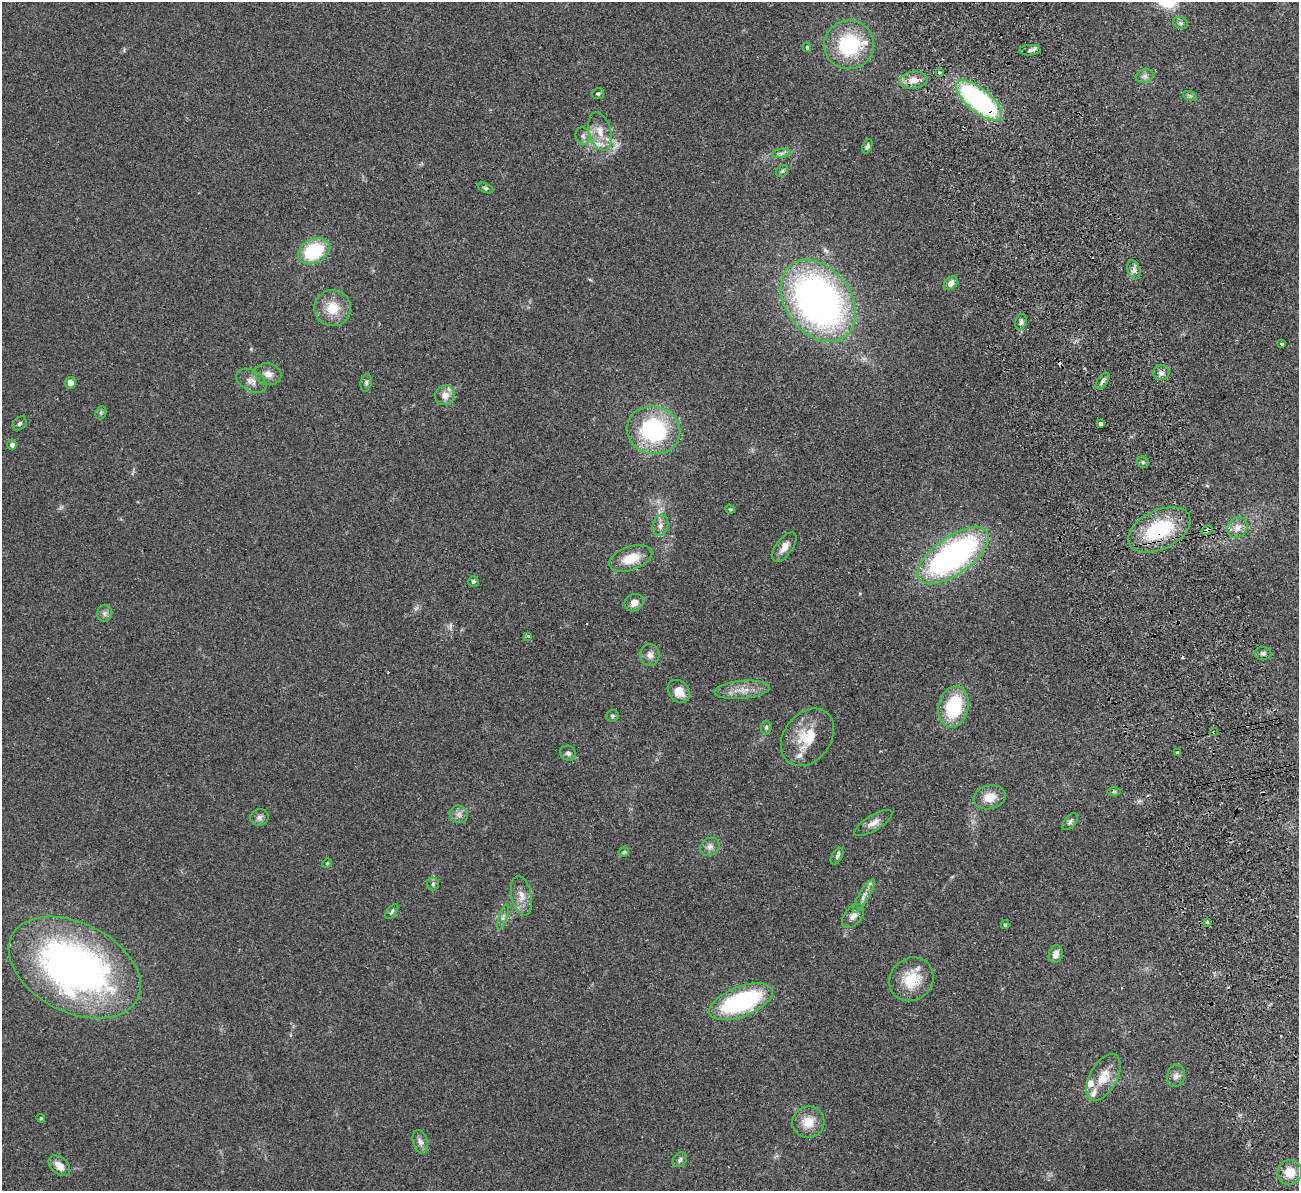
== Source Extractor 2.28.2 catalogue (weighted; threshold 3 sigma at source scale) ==
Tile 6 of 4 x 4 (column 2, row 2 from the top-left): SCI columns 1354-2650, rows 2544-3732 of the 5300 x 5207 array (HDU 1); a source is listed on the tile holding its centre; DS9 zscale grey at full resolution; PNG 1301 x 1193 px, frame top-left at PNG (2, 2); each listed source drawn as its Kron ellipse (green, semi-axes under 4 px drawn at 4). Shown black and unused: <1% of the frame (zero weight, under 2 of 3 exposures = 3% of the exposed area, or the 3 px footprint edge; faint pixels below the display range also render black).
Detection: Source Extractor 2.28.2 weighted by HDU 2 'WHT'; one run over the whole footprint, this tile lists its part. Background 0.0951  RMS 0.0086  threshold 0.0389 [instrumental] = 3 sigma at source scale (4.5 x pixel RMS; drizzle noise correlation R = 1.50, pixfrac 1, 0.05/0.05 arcsec/px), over >= 5 px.
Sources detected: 102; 2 too faint to see at this stretch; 5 cosmic-ray / hot-pixel residue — neither listed nor drawn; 6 inside a brighter listed object's ellipse — not listed separately; the other 89 listed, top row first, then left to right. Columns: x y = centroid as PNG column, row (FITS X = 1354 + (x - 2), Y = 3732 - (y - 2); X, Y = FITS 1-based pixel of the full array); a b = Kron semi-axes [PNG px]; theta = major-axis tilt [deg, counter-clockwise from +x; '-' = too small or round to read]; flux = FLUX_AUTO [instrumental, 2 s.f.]
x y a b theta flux
1180 23 8 6 -22 2.1
849 45 25 24 - 64
807 47 5 3 - 1.6
1030 50 10 5 1 2.6
939 72 3 3 - 2.6
1145 76 9 6 15 3
913 80 14 8 5 10
598 94 6 5 - 1.6
1190 96 7 4 -19 1.6
979 100 28 11 -39 160
600 131 19 11 -75 12
583 136 9 7 -72 3.1
867 146 7 4 69 2
781 153 9 4 8 2.4
782 171 6 5 - 1.6
485 188 8 4 -24 1.5
314 251 16 12 28 52
1134 270 10 6 -72 3.4
951 283 8 6 44 5.5
818 301 45 32 -53 400
333 308 18 18 - 19
1021 322 8 5 74 2.5
1282 344 4 3 - 1.4
1161 373 8 7 - 3.6
268 374 13 10 -16 6.5
251 381 16 10 -30 6.4
1102 381 9 5 54 2.5
70 383 6 5 - 5.6
366 383 9 5 80 2.1
445 395 10 9 - 8.6
101 413 7 5 70 1.4
20 423 8 6 47 1.7
1101 424 4 3 - 7.5
653 430 27 24 -13 91
12 445 5 4 - 3
1143 462 6 5 - 1.4
730 509 5 4 - 0.97
660 525 11 7 77 4.3
1238 527 11 9 51 7
1159 530 33 19 25 63
1207 530 5 3 - 5.3
784 547 17 8 54 7
953 556 41 18 35 250
631 558 22 12 19 18
473 581 5 5 - 1.6
634 603 10 8 29 6.6
105 613 8 7 - 3
528 636 3 3 - 2.1
1263 653 8 6 1 2.2
650 655 11 9 -86 5.1
742 690 27 9 5 12
679 691 12 10 -51 10
954 707 21 15 78 50
612 716 6 5 - 1.7
766 727 7 5 86 1.6
1214 732 3 3 - 2.2
807 737 31 23 53 30
568 753 8 7 - 2.6
1177 753 3 3 - 6
1114 791 7 4 1 1.4
990 797 16 11 12 12
459 814 9 8 - 3.9
259 818 9 8 - 3.1
1070 822 10 5 50 2.2
873 823 22 7 31 6.3
710 847 10 8 31 4.1
624 852 5 4 - 1.3
837 856 9 5 60 2.3
327 863 5 4 - 0.89
433 884 6 6 - 1.9
521 896 20 10 -78 9
864 896 19 5 59 5.2
392 912 9 4 53 1.7
853 916 14 8 49 5.8
503 917 13 4 71 2.9
1207 922 3 3 - 2.7
1005 925 4 4 - 1.7
1056 954 9 7 73 5.7
75 968 70 44 -27 390
911 979 23 21 43 26
741 1002 33 15 21 100
1176 1076 11 9 74 4.1
1103 1077 25 13 61 17
41 1118 4 4 - 0.98
808 1122 16 15 - 15
420 1142 12 7 -73 4
680 1160 8 6 48 2.2
59 1166 12 8 -43 8.2
1290 1172 12 12 - 13
Overlapping masked pixels (flux is a lower limit): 4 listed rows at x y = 979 100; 1159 530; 1207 530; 1214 732